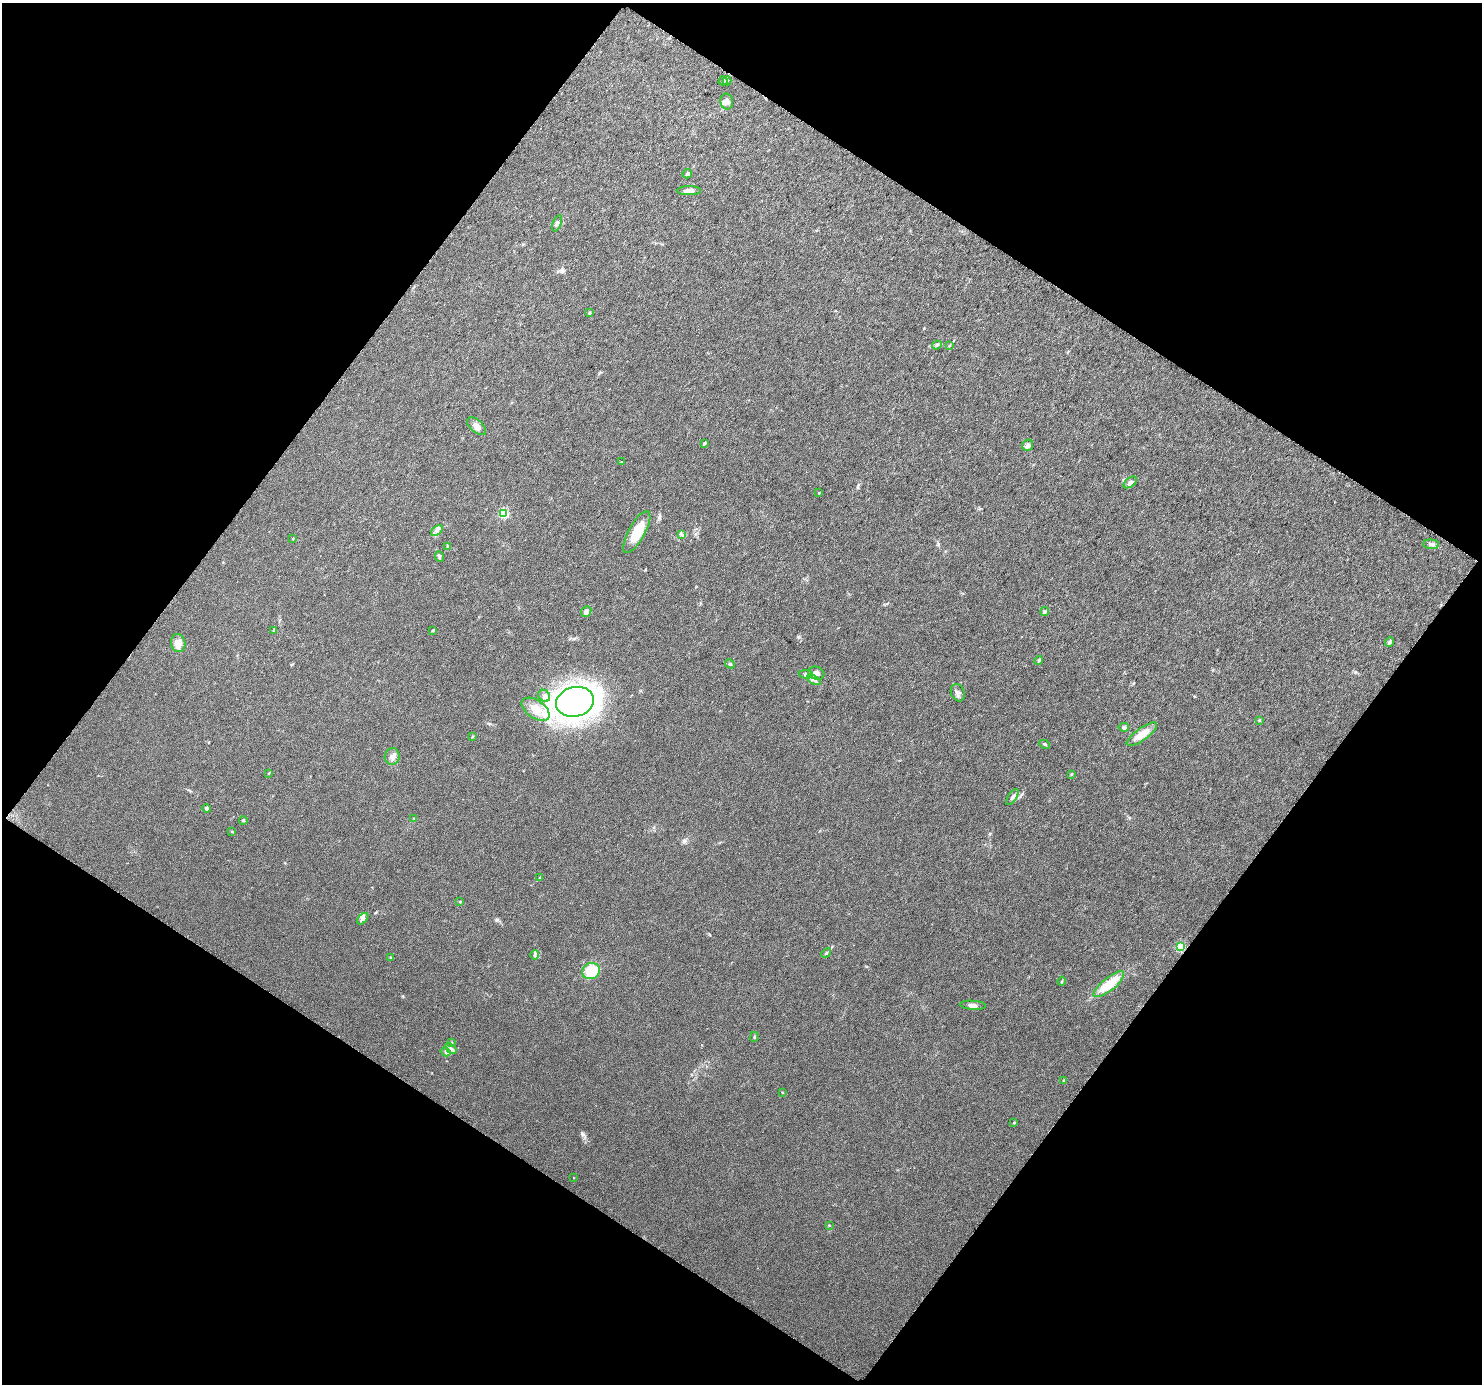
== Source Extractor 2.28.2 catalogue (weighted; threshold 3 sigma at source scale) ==
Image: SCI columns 6-2964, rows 107-2870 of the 2971 x 2995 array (HDU 1 of 3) = the unmasked area's bounding box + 8 px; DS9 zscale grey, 2 x 2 block average (1 PNG px = mean of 2 x 2 image px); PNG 1484 x 1386 px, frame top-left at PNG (2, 3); each listed source drawn as its Kron ellipse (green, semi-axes under 4 px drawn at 4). Shown black and unused: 49% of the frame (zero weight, under 3 of 6 exposures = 1% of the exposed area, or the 3 px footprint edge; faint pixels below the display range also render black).
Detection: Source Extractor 2.28.2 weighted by HDU 2 'WHT'. Background 0.0287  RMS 0.0045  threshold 0.0186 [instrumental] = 3 sigma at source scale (4.09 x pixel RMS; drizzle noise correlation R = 1.36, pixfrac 0.8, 0.0396/0.0396 arcsec/px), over >= 5 px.
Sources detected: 73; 2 inside a brighter listed object's ellipse — not listed separately; the other 71 listed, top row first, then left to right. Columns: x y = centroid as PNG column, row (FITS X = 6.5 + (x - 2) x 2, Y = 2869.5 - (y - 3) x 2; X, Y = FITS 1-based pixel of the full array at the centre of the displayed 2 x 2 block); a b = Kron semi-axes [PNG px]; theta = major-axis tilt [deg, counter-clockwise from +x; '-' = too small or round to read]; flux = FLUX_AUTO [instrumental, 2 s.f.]
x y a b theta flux
723 81 5 2 - 1.1
727 81 4 3 - 1.3
727 102 8 6 -77 4.3
687 174 5 4 - 1.9
689 191 12 4 0 5.7
557 223 8 4 70 2.6
589 312 4 2 - 0.72
937 345 5 4 - 1.6
949 346 3 2 - 0.61
477 426 11 6 -40 5.7
704 443 3 2 - 1.9
1028 445 6 5 - 3.4
621 462 3 2 - 0.48
1130 482 8 4 36 2.9
819 493 3 2 - 0.73
504 513 3 3 - 75
437 531 7 3 37 2.9
637 532 23 8 61 25
681 535 3 2 - 1.1
293 539 3 2 - 0.6
1431 544 8 4 -3 3.2
448 547 4 3 - 1.3
439 556 5 4 - 1.7
1045 611 4 3 - 3
586 612 5 5 - 3.4
274 630 3 3 - 0.92
433 630 3 3 - 1
1390 642 5 3 - 2.4
178 643 9 7 -76 8.7
1039 661 4 3 - 1.2
730 664 5 4 - 1.6
816 673 8 6 -19 5.5
806 674 7 4 -8 2.6
814 680 8 3 -32 2.9
958 693 9 6 -66 3.8
544 696 6 5 - 3.9
575 702 19 15 14 520
536 709 16 9 -34 15
1259 720 4 3 - 0.99
1124 727 5 4 - 1.9
1142 734 18 6 36 15
472 737 3 2 - 0.66
1044 744 5 2 - 1.1
392 756 8 7 - 4.5
269 773 3 2 - 0.6
1071 774 3 2 - 1.1
1012 797 9 3 57 2.2
207 808 4 4 - 1.9
414 818 3 2 - 0.62
243 820 4 3 - 1
232 832 3 2 - 0.63
540 877 3 2 - 0.79
460 902 3 3 - 0.76
363 919 7 4 47 3.4
1181 947 3 3 - 61
826 953 5 3 - 1.4
535 955 5 2 - 1.4
391 957 3 2 - 0.43
591 971 9 8 - 28
1062 981 4 3 - 0.92
1109 984 19 6 39 26
973 1005 13 4 -4 4.4
754 1037 5 2 - 1.1
451 1043 2 2 - 2.1
451 1048 6 3 -44 2.2
446 1052 5 3 - 1.5
1063 1080 3 3 - 0.67
782 1093 3 2 - 0.62
1014 1123 2 2 - 1
573 1178 3 2 - 0.43
829 1225 3 2 - 0.55
Overlapping masked pixels (flux is a lower limit): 1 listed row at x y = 1181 947
Diffuse or blended objects may show on this block-average render without a row.